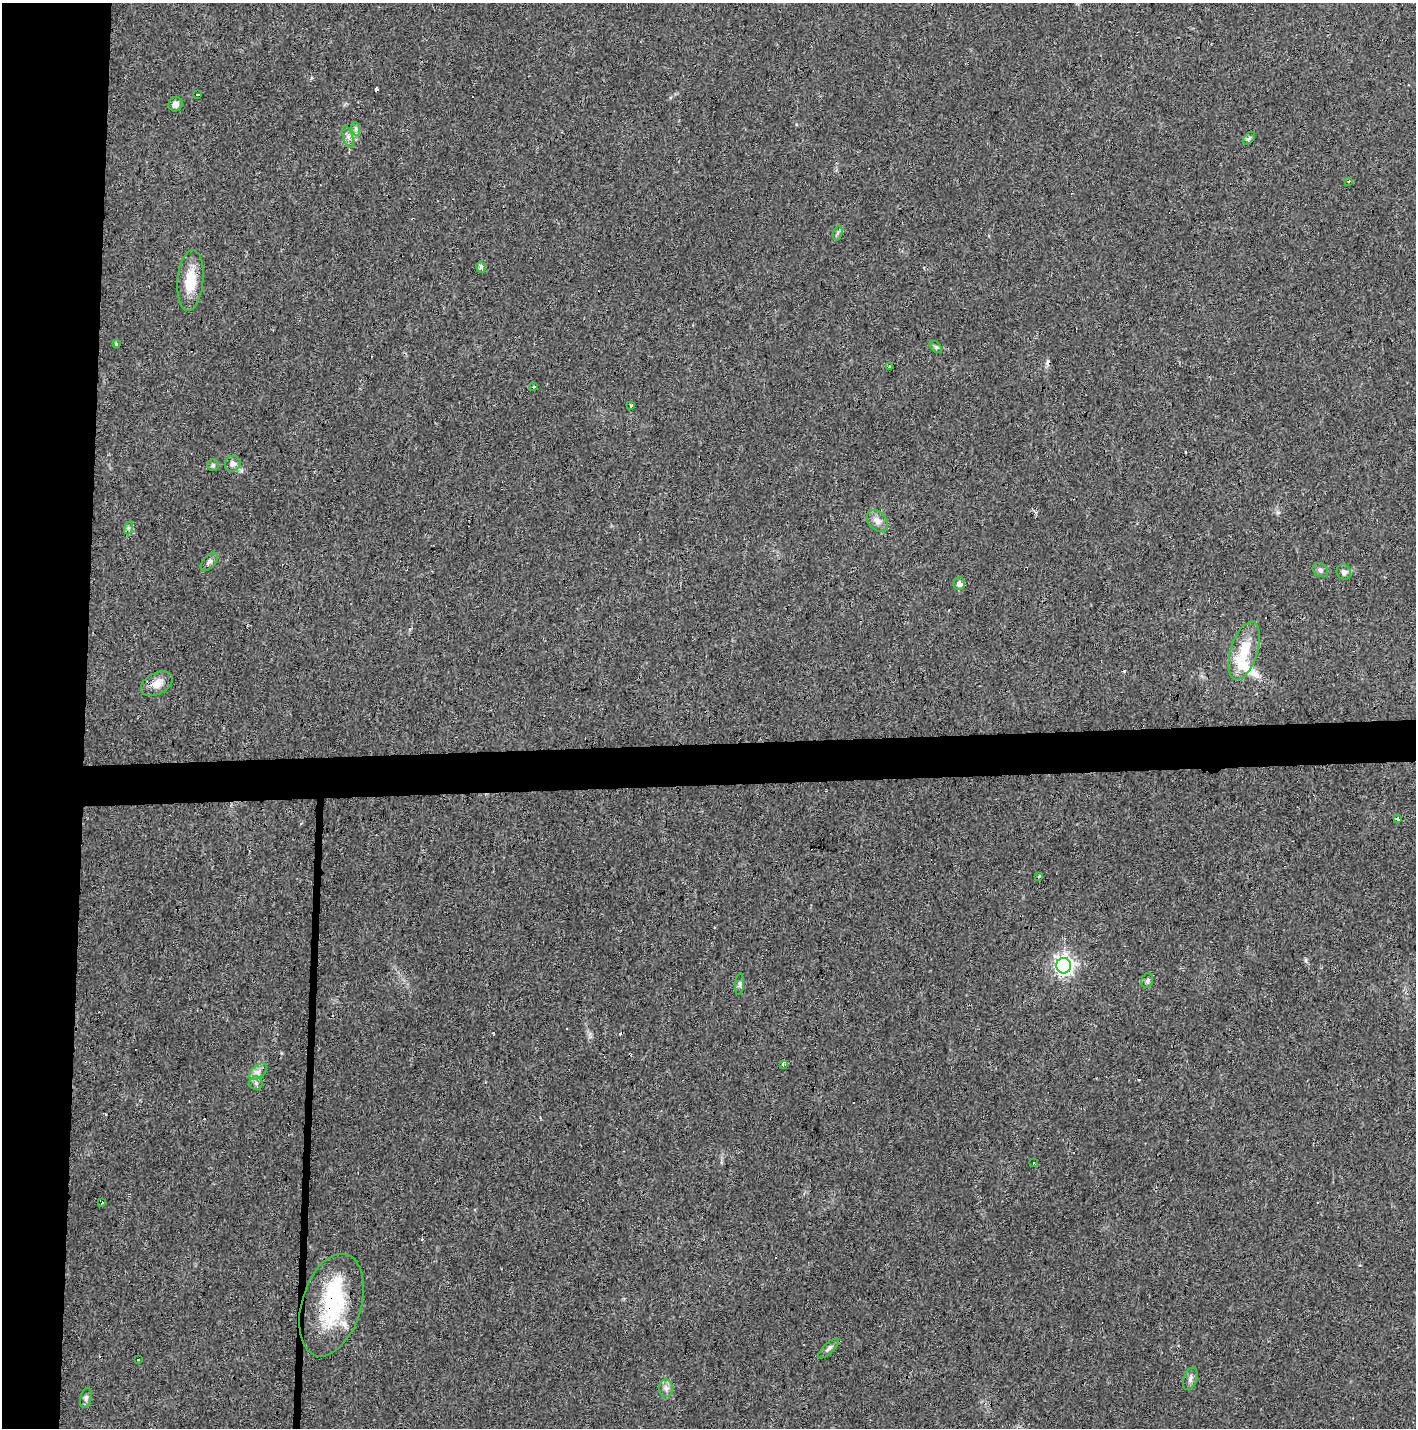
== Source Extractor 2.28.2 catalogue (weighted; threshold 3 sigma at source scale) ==
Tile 4 of 3 x 3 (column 1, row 2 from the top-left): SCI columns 1-1414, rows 1540-2965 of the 4247 x 4503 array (HDU 1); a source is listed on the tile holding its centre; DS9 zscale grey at full resolution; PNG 1418 x 1430 px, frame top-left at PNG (2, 3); each listed source drawn as its Kron ellipse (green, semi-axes under 4 px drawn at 4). Shown black and unused: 9% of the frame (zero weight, under 3 of 4 exposures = <1% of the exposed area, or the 3 px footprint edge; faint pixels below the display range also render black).
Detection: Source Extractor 2.28.2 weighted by HDU 2 'WHT'; one run over the whole footprint, this tile lists its part. Background 0.0206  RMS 0.0029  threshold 0.0133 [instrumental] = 3 sigma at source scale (4.5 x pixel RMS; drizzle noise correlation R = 1.50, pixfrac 1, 0.0396/0.0396 arcsec/px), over >= 5 px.
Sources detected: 58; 15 cosmic-ray / hot-pixel residue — neither listed nor drawn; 3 inside a brighter listed object's ellipse — not listed separately; the other 40 listed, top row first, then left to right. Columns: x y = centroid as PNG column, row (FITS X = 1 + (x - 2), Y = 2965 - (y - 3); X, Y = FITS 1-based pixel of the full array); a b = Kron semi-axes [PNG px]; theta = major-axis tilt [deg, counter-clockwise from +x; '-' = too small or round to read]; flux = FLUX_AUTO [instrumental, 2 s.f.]
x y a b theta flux
197 94 4 3 - 2.6
176 104 7 7 - 1.4
356 129 7 4 -72 0.63
348 137 11 4 -72 1.1
1249 138 7 4 45 0.56
1349 181 3 3 - 0.99
838 233 7 4 70 0.6
481 267 5 4 - 1.1
190 280 31 13 85 7.6
116 343 3 3 - 1.8
936 347 7 4 -44 0.49
889 366 2 2 - 0.28
533 387 3 3 - 3.1
631 405 3 3 - 2.4
233 464 8 7 - 1.4
213 465 5 5 - 0.52
877 521 12 9 -49 2
128 528 7 4 71 0.53
209 562 11 6 48 1
1320 570 8 6 -33 0.79
1344 572 8 7 - 1.1
959 584 6 5 - 1.3
1244 651 30 13 73 9.2
157 684 17 11 28 3.1
1397 819 3 3 - 1.8
1038 876 3 3 - 2.4
1064 966 8 7 - 110
1147 981 7 5 73 0.63
740 984 11 4 86 0.63
783 1064 4 3 - 1.2
258 1072 10 6 40 1.4
256 1083 6 6 - 0.8
1033 1163 3 2 - 0.28
102 1203 3 3 - 0.97
331 1305 53 29 73 25
829 1348 13 5 44 1
138 1360 3 2 - 0.31
1190 1379 12 6 71 1.2
666 1388 9 7 -89 1.2
86 1398 10 6 75 0.85
Overlapping masked pixels (flux is a lower limit): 2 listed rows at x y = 1064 966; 331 1305